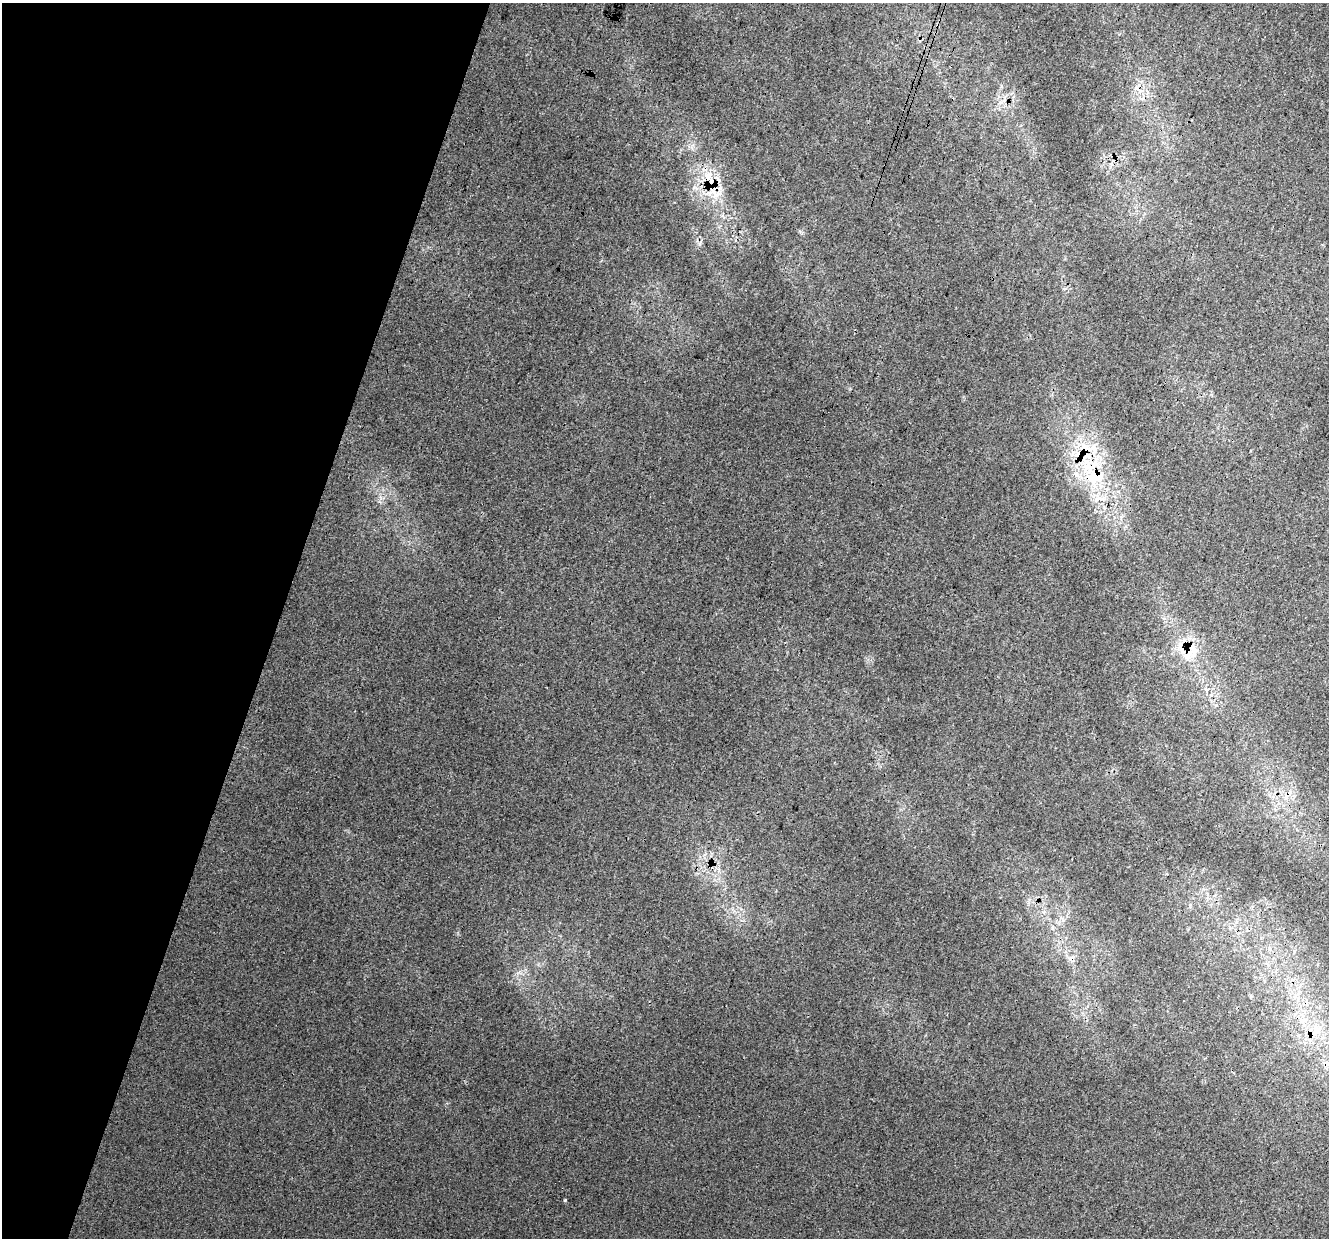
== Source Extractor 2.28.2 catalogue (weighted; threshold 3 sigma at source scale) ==
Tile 9 of 4 x 4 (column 1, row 3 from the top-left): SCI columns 29-1355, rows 1571-2806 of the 5354 x 5551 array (HDU 1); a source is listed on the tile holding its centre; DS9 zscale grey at full resolution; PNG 1331 x 1240 px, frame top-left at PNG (2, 3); no overlay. Shown black and unused: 21% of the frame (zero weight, under 3 of 4 exposures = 5% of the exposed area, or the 3 px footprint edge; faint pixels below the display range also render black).
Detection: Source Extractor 2.28.2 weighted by HDU 2 'WHT'; one run over the whole footprint, this tile lists its part. Background 0.00884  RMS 0.0037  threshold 0.0168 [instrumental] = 3 sigma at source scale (4.5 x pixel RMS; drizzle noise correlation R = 1.50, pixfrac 1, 0.0396/0.0396 arcsec/px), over >= 5 px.
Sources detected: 13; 3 cosmic-ray / hot-pixel residue — not listed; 3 inside a brighter listed object's ellipse — not listed separately; the other 7 listed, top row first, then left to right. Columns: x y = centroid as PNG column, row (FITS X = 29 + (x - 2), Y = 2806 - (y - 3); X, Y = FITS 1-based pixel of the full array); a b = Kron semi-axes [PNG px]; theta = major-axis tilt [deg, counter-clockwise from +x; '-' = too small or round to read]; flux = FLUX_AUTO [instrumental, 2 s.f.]
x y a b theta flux
1004 100 9 4 61 1.3
1111 165 7 5 -89 1.1
711 184 41 13 -87 14
1095 476 44 30 -37 33
1190 652 21 11 58 8.4
1318 1030 15 13 37 6.2
565 1200 3 3 - 0.84
Overlapping masked pixels (flux is a lower limit): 3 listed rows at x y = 711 184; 1095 476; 1190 652